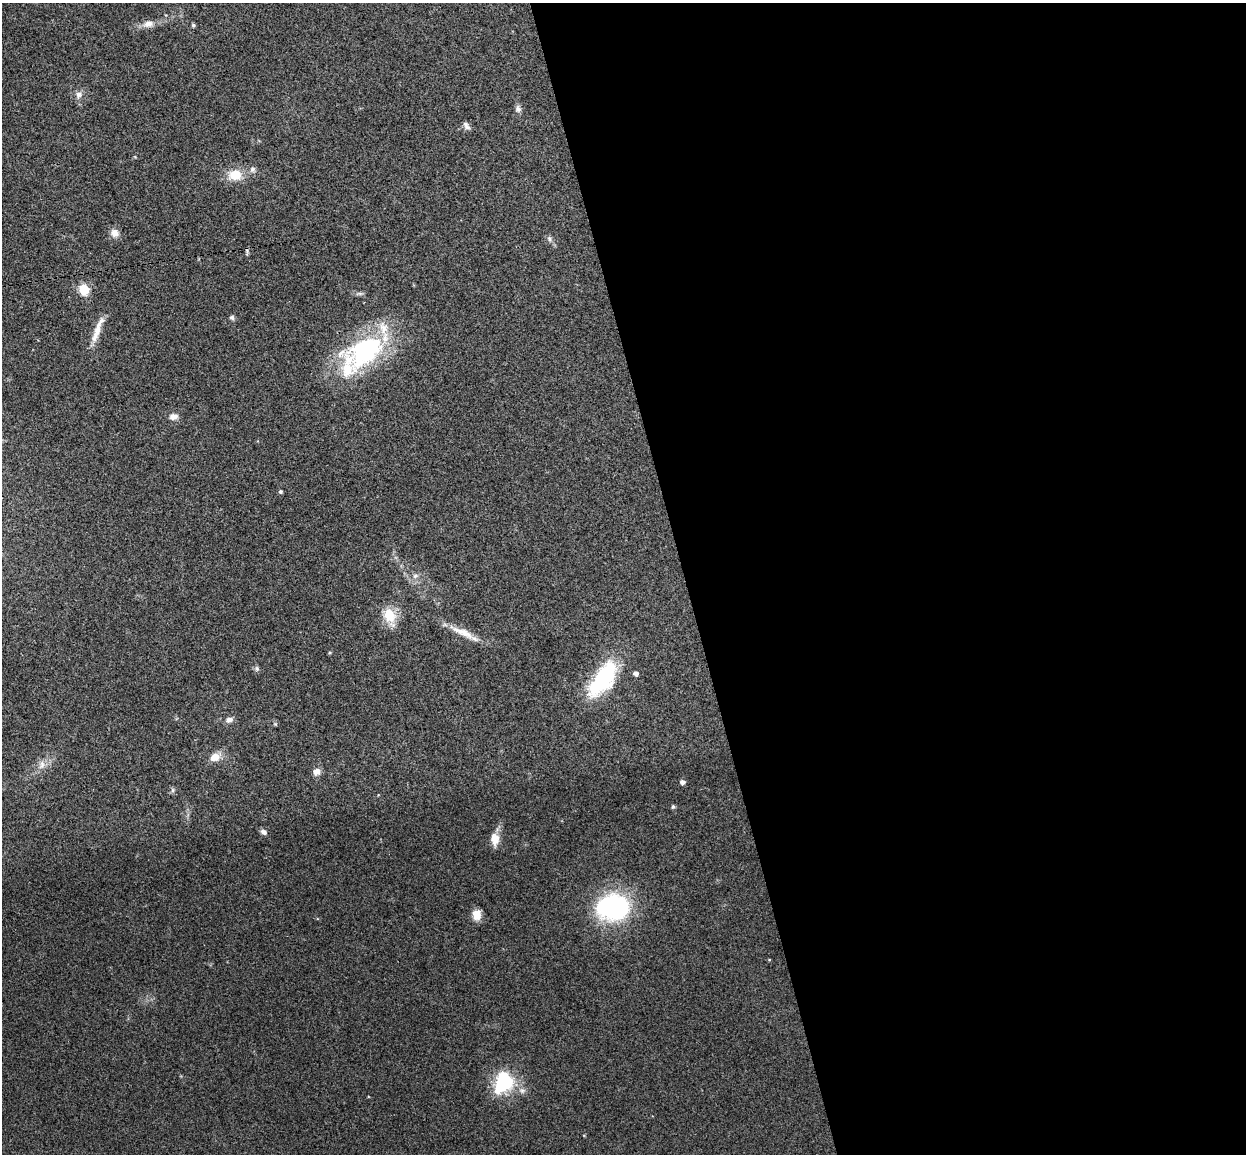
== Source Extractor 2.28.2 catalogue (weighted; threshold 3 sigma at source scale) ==
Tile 8 of 4 x 4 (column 4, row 2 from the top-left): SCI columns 3788-5031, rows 2457-3608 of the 5088 x 5029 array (HDU 1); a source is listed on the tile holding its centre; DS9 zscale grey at full resolution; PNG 1248 x 1156 px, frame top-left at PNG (2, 3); no overlay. Shown black and unused: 45% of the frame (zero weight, under 3 of 4 exposures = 6% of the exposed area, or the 3 px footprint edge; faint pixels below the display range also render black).
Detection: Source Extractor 2.28.2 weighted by HDU 2 'WHT'; one run over the whole footprint, this tile lists its part. Background 0.0709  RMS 0.0075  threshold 0.0339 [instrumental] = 3 sigma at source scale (4.5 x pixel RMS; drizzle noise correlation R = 1.50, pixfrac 1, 0.05/0.05 arcsec/px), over >= 5 px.
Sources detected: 40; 1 cosmic-ray / hot-pixel residue — not listed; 2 inside a brighter listed object's ellipse — not listed separately; the other 37 listed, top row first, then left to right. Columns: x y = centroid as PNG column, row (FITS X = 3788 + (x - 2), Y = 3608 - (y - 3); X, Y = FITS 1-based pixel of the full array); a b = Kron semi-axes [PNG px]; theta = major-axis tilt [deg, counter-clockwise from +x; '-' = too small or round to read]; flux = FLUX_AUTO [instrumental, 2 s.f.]
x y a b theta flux
148 24 14 9 10 5.7
193 25 5 4 - 1.4
79 95 10 9 - 3.7
518 109 10 6 -75 2.6
466 125 12 6 -57 2.9
253 169 9 7 86 2.7
235 175 14 11 5 15
115 233 10 10 - 5.2
550 239 8 6 -66 2.1
84 290 6 5 - 54
232 317 6 6 - 1.7
96 333 33 8 72 11
366 351 61 32 32 100
173 416 11 8 9 4.2
280 491 4 4 - 1.2
415 576 9 6 15 2.8
389 615 9 7 -67 30
463 632 40 9 -25 13
329 653 5 4 - 0.8
257 669 8 6 -90 1.6
636 674 5 4 - 3.2
603 679 45 20 55 63
229 720 9 7 15 3.4
275 724 5 5 - 0.89
215 757 12 9 26 8
42 765 13 7 73 4.9
317 772 9 8 - 4.6
682 782 5 4 - 3
173 790 7 4 90 1.3
673 807 5 5 - 1.3
263 832 9 6 -33 2.5
495 839 17 11 -88 8.1
613 907 30 23 -4 130
477 915 11 9 86 8.1
769 960 4 3 - 0.57
504 1082 24 20 62 49
522 1090 9 7 -31 3.2
Overlapping masked pixels (flux is a lower limit): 1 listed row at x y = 366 351